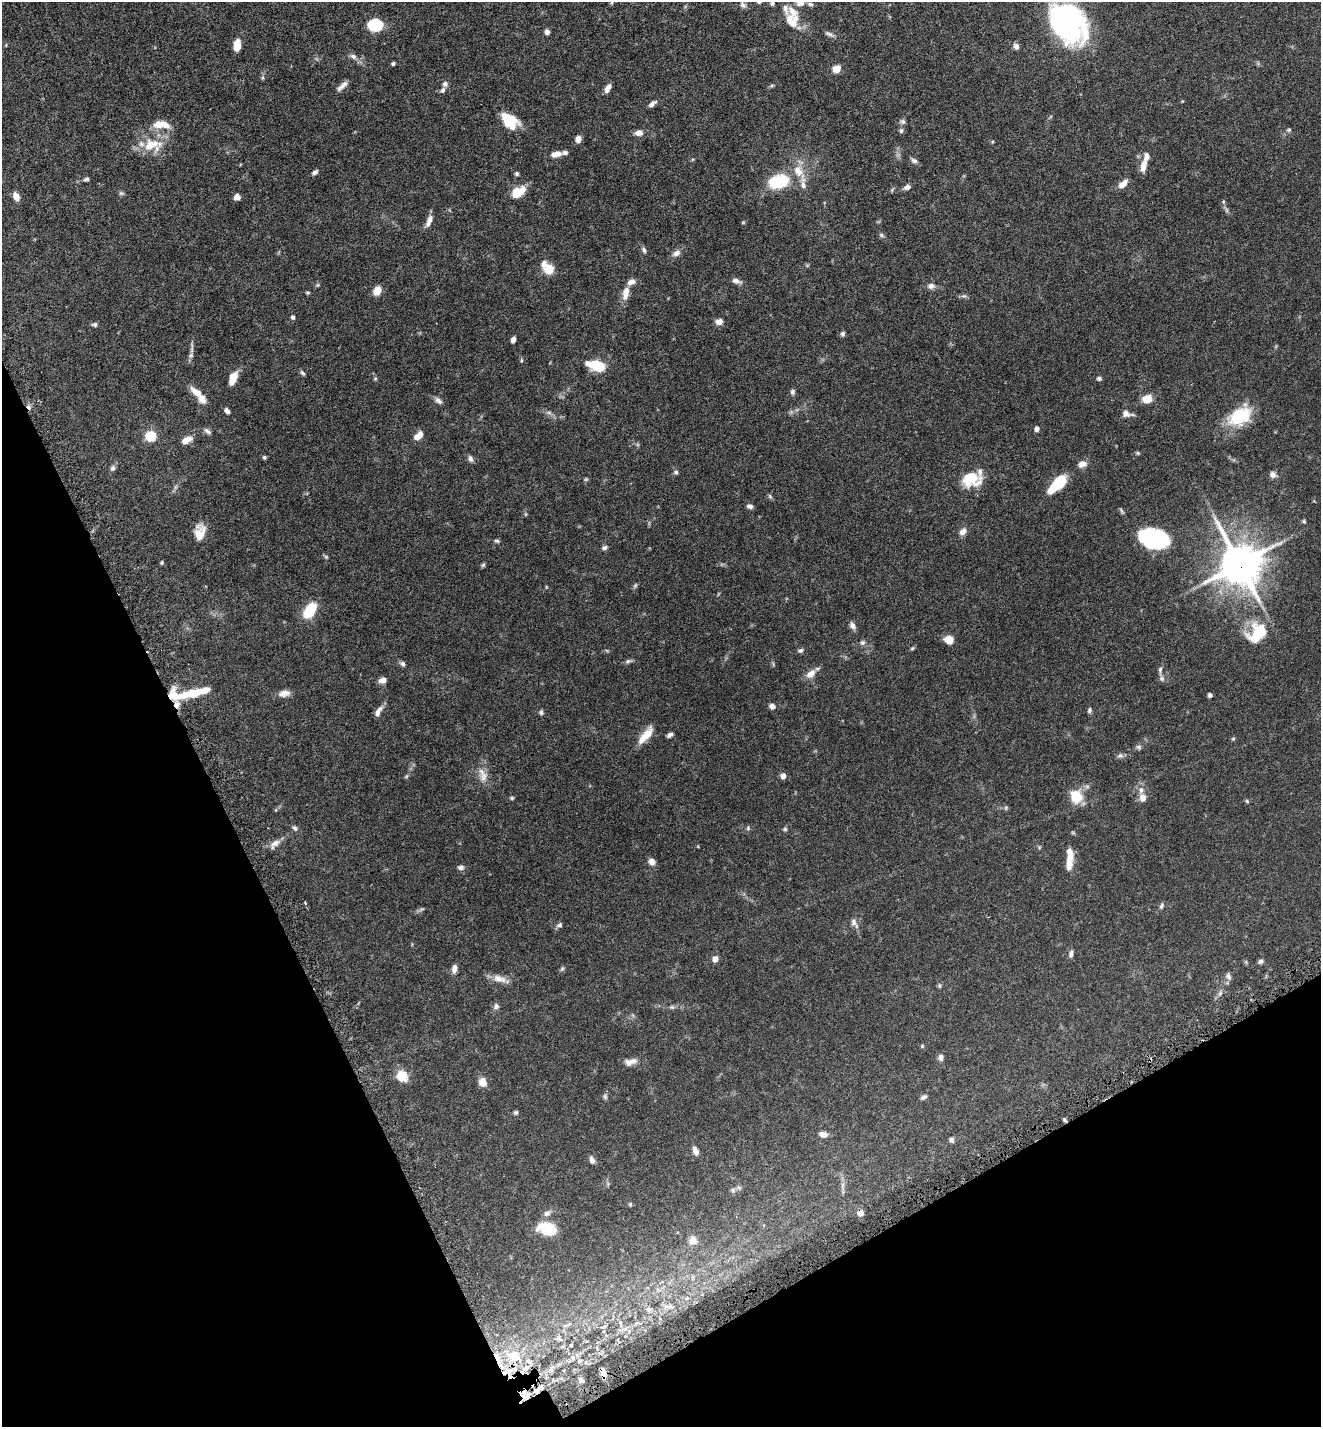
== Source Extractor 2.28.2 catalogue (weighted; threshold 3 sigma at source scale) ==
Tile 14 of 4 x 4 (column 2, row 4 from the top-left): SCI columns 1515-2833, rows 64-1488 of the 5808 x 5823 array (HDU 1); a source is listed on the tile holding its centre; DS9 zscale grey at full resolution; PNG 1323 x 1429 px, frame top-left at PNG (2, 2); no overlay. Shown black and unused: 24% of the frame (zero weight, under 5 of 9 exposures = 4% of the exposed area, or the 3 px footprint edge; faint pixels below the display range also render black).
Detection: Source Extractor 2.28.2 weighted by HDU 2 'WHT'; one run over the whole footprint, this tile lists its part. Background 0.0708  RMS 0.0023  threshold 0.00954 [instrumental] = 3 sigma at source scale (4.09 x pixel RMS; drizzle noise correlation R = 1.36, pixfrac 0.8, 0.05/0.05 arcsec/px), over >= 5 px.
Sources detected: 219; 3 too faint to see at this stretch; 3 inside a brighter object's white glare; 2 cosmic-ray / hot-pixel residue — not listed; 20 inside a brighter listed object's ellipse — not listed separately; the other 191 listed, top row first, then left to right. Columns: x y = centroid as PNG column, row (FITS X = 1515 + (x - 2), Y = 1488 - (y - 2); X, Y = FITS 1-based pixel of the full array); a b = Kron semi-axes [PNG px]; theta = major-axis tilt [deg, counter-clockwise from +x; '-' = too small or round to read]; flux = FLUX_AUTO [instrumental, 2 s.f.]
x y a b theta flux
772 3 5 5 - 0.43
800 3 9 7 15 1.2
810 4 9 5 -16 0.51
743 5 9 6 -51 0.63
792 20 21 18 -65 3.9
1064 24 49 34 -22 33
376 25 10 9 - 9.8
547 32 5 5 - 0.79
829 34 12 5 -24 0.62
237 45 10 6 84 3.1
1016 46 8 6 -60 0.71
353 56 10 6 -32 0.81
393 63 4 3 - 0.33
836 69 8 7 - 2
445 84 7 6 - 0.63
772 85 6 4 19 0.27
342 86 17 5 43 0.99
608 88 9 5 59 1.3
652 104 10 5 38 0.79
509 120 16 11 -40 7.7
902 122 9 6 -17 0.52
161 124 25 10 -6 2.7
1289 130 6 5 - 0.34
901 131 7 5 75 0.41
639 133 10 7 6 1.2
578 139 6 5 - 1.5
154 143 20 12 10 3.5
556 154 12 6 12 1.7
914 161 9 6 -24 0.62
1143 165 15 6 76 2
798 171 17 13 -64 3.3
315 172 8 5 30 0.57
517 174 5 5 - 0.33
86 179 7 5 23 0.39
778 182 19 12 14 11
1123 184 13 7 42 1.4
907 187 9 6 15 0.68
518 192 15 9 33 4
121 193 7 5 -13 0.37
16 196 9 6 -63 1.4
237 197 7 6 - 0.94
1226 210 9 5 -64 0.52
429 221 16 6 66 1.3
743 222 6 4 1 0.2
881 235 7 5 -37 0.39
644 250 8 5 -74 0.45
676 253 11 7 29 1.1
544 263 10 7 64 1.1
549 269 6 5 - 9.4
736 281 13 6 -19 0.92
318 285 6 4 90 0.25
931 286 10 7 9 0.86
377 291 8 6 58 3
626 292 15 7 78 2.3
308 293 6 4 1 0.24
964 296 8 4 0 0.43
293 317 6 5 - 0.42
719 322 8 6 0 1.2
95 325 7 5 1 0.44
843 334 6 5 - 0.51
513 340 5 4 - 0.9
192 348 20 4 88 0.89
521 360 6 4 90 0.25
596 365 17 9 -16 6.7
302 373 8 4 -51 0.38
233 378 15 7 67 2.6
1099 378 6 5 - 0.42
375 379 5 5 - 0.25
197 392 16 8 -40 2.4
793 392 7 6 - 0.51
1147 399 8 6 17 3.7
438 400 11 6 -42 0.73
227 411 7 5 -51 0.67
1127 414 13 7 -12 1
1240 416 30 20 33 9.1
1037 429 5 5 - 0.76
207 431 11 6 -35 0.65
151 436 6 6 - 13
418 436 11 6 41 2
186 440 15 8 24 1.6
1138 453 6 4 -23 0.28
264 457 5 4 - 0.37
470 459 8 6 -68 0.68
1082 464 9 7 25 1.3
113 468 8 7 - 0.54
676 472 6 6 - 0.43
1273 475 8 7 - 1
971 479 25 18 3 5.6
1057 484 22 9 44 8.1
770 496 7 5 -47 0.34
750 506 8 5 -9 0.58
526 514 6 3 71 0.22
1304 521 6 4 -69 0.29
963 532 10 7 47 1.2
200 533 18 10 83 3
1151 539 30 18 -18 15
497 541 7 5 -15 0.34
604 547 7 6 - 0.48
326 557 6 5 - 0.32
162 563 5 5 - 0.27
1239 564 14 12 -60 660
483 565 6 5 - 0.33
635 585 8 5 62 0.36
310 611 15 9 61 7.5
853 626 10 6 -59 0.88
1257 633 26 18 52 8.9
949 640 8 7 - 2.7
862 643 7 7 - 0.52
912 648 6 5 - 0.27
800 650 7 5 14 0.47
628 661 10 5 7 0.5
402 664 8 6 -45 0.55
1160 670 12 5 89 0.62
811 674 13 9 41 1.7
383 680 8 6 13 1.2
195 692 33 8 14 6.4
284 693 14 8 9 1.4
1210 695 4 4 - 0.48
176 704 9 7 -87 1.1
772 706 8 6 -22 0.73
1089 710 7 5 73 0.43
378 712 15 6 62 1.2
541 712 7 5 84 0.38
646 735 23 8 50 3.3
670 735 7 4 34 0.58
1233 739 5 5 - 0.25
1139 747 7 6 - 0.45
1120 756 9 7 21 0.58
483 775 23 11 -73 2.3
406 776 7 4 45 0.27
783 776 6 5 - 1.3
1076 796 14 12 -69 5
512 798 5 4 - 0.28
1143 798 8 7 - 1.5
1247 801 6 4 -47 0.28
1006 807 6 4 79 0.28
295 828 8 6 -52 0.5
748 828 5 5 - 0.32
785 829 5 5 - 0.31
275 844 18 8 37 1.5
1070 857 14 10 59 1.6
652 862 9 7 -43 1
461 867 8 6 -5 0.65
1162 906 9 5 61 0.46
854 923 15 7 -59 1
559 925 8 6 26 0.51
1071 954 11 5 81 0.65
715 959 6 5 - 1.5
1260 961 7 5 21 0.46
454 969 9 6 77 1.2
562 969 6 5 - 0.34
1228 976 10 7 -71 0.69
499 979 21 9 -16 2
939 986 6 4 -83 0.31
1220 993 7 5 44 0.52
496 1006 8 7 - 0.7
672 1007 6 5 - 0.35
922 1046 5 5 - 0.22
941 1057 7 6 - 0.78
631 1062 17 8 12 1.4
402 1076 14 13 - 2.7
482 1082 12 10 -64 1.5
605 1096 8 5 -75 0.45
923 1097 8 5 31 0.54
516 1113 7 5 35 0.38
1064 1120 6 4 -71 0.34
823 1134 10 6 -12 1
951 1140 6 5 - 0.81
695 1151 11 6 -68 1.1
592 1160 9 6 -66 0.84
842 1186 13 5 89 0.88
733 1190 7 5 48 0.41
630 1204 5 5 - 0.26
547 1213 9 7 16 0.79
860 1213 5 5 - 2.2
548 1229 14 9 -16 10
693 1240 12 11 - 1.5
668 1306 16 6 7 1.3
649 1309 9 7 6 0.81
620 1324 12 5 -81 0.91
604 1327 10 3 11 0.33
559 1338 10 7 -44 0.75
587 1341 5 3 - 0.19
571 1345 5 4 - 0.25
514 1356 18 16 -27 5.4
573 1358 8 6 -46 0.67
551 1370 6 6 - 0.59
508 1371 16 7 15 2.6
603 1372 8 4 -74 1.5
581 1380 7 5 -39 0.62
537 1391 12 7 40 1.4
Overlapping masked pixels (flux is a lower limit): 6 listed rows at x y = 1239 564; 176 704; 860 1213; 508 1371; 603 1372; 537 1391
Isophote crosses this tile's border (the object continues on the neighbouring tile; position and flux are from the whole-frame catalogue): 2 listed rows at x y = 772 3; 800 3